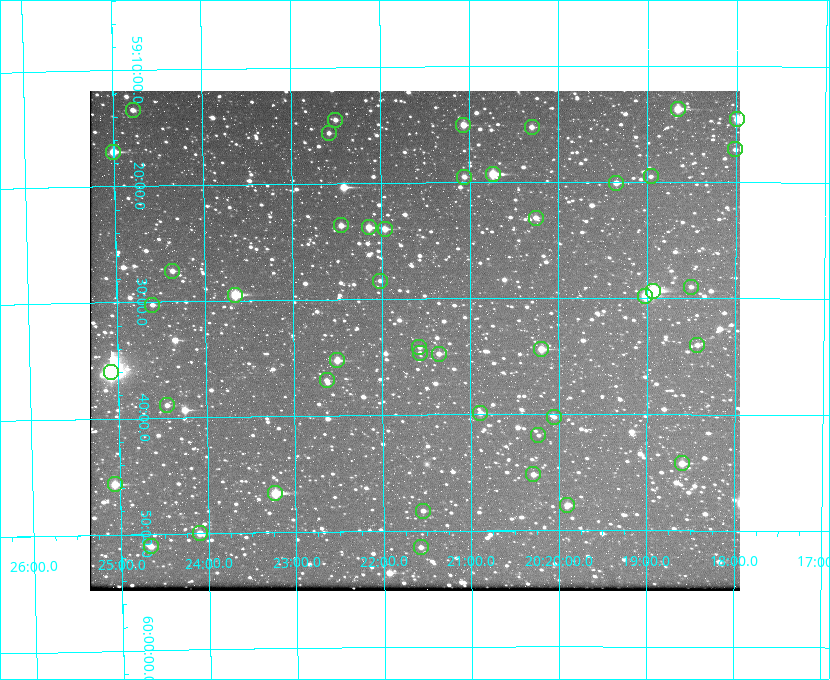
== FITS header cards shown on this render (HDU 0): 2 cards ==
NAXIS1  =                  650 / Width of table row in bytes
NAXIS2  =                  500 / Number of rows in table

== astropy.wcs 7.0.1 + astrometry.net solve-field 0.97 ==
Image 650 x 500 px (HDU 0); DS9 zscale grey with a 90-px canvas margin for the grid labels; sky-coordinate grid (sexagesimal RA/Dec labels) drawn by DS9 from the SOLVED WCS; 45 Tycho-2 reference stars matched to detected sources circled (green)
Header WCS: none
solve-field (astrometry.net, Tycho-2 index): SOLVED blind (the file carries no WCS)
Solved WCS: RA---TAN-SIP/DEC--TAN-SIP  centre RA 20:21:38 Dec +59:34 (305.41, +59.56 deg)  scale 5.17 arcsec/px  FOV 56.0' x 43.1'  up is -180 deg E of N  parity flipped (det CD > 0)
(file carries no celestial WCS; the grid is the blind solution)
Tycho-2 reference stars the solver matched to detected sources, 45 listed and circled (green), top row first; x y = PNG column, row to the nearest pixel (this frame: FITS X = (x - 90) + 1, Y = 500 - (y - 91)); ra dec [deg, ICRS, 3 dp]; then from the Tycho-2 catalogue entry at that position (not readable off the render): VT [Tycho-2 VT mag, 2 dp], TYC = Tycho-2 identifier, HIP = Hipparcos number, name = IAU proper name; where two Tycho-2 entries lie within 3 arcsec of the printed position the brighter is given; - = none
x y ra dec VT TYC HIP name
678 109 304.666 +59.228 9.63 3949-1325-1 - -
133 110 306.195 +59.224 11.41 3949-1857-1 - -
737 119 304.498 +59.243 9.91 3949-663-1 - -
335 120 305.626 +59.242 11.94 3949-1433-1 - -
463 125 305.267 +59.251 11.19 3949-745-1 - -
532 127 305.075 +59.254 11.10 3949-857-1 - -
329 133 305.645 +59.261 12.19 3949-1327-1 - -
735 149 304.503 +59.286 12.15 3949-1521-1 - -
113 152 306.252 +59.284 9.41 3949-1643-1 - -
493 174 305.185 +59.322 8.95 3949-1869-1 - -
651 176 304.741 +59.325 12.05 3949-499-1 - -
464 177 305.266 +59.325 11.55 3949-717-1 - -
616 183 304.838 +59.335 10.93 3949-1877-1 - -
536 218 305.064 +59.384 11.29 3949-93-1 - -
341 225 305.613 +59.394 10.81 3949-1261-1 - -
369 227 305.535 +59.397 10.37 3949-1383-1 - -
385 229 305.490 +59.400 10.79 3949-1179-1 - -
172 271 306.091 +59.456 11.36 3949-919-1 - -
380 281 305.505 +59.474 11.77 3949-1259-1 - -
691 287 304.626 +59.483 12.57 3949-149-1 - -
653 291 304.733 +59.490 8.93 3949-1451-1 - -
235 295 305.915 +59.492 9.25 3949-1149-1 - -
645 296 304.755 +59.496 9.37 3949-615-1 - -
152 305 306.149 +59.504 12.27 3949-401-1 - -
697 345 304.607 +59.567 11.00 3949-1861-1 - -
419 347 305.394 +59.570 11.70 3949-405-1 - -
541 349 305.049 +59.573 10.18 3949-1099-1 - -
420 353 305.393 +59.578 11.77 3949-137-1 - -
439 354 305.340 +59.579 10.98 3949-39-1 - -
337 360 305.628 +59.588 10.19 3949-1517-1 - -
111 372 306.271 +59.600 6.45 3949-2016-1 100714 -
327 380 305.659 +59.616 11.86 3949-1415-1 - -
167 405 306.113 +59.648 11.13 3949-1837-1 - -
480 413 305.223 +59.664 11.52 3949-1631-1 - -
554 417 305.013 +59.671 12.48 3949-1826-1 - -
538 435 305.057 +59.697 12.28 3949-191-1 - -
682 463 304.649 +59.737 10.61 3949-735-1 - -
533 474 305.073 +59.753 11.06 3949-89-1 - -
115 484 306.265 +59.761 9.71 3949-555-1 - -
275 493 305.808 +59.778 8.73 3949-715-1 100545 -
567 505 304.976 +59.797 11.33 3949-1031-1 - -
423 511 305.387 +59.804 11.49 3949-285-1 - -
200 533 306.026 +59.833 10.93 3949-785-1 - -
151 546 306.165 +59.851 11.26 3949-49-1 - -
421 547 305.395 +59.857 11.71 3949-313-1 - -